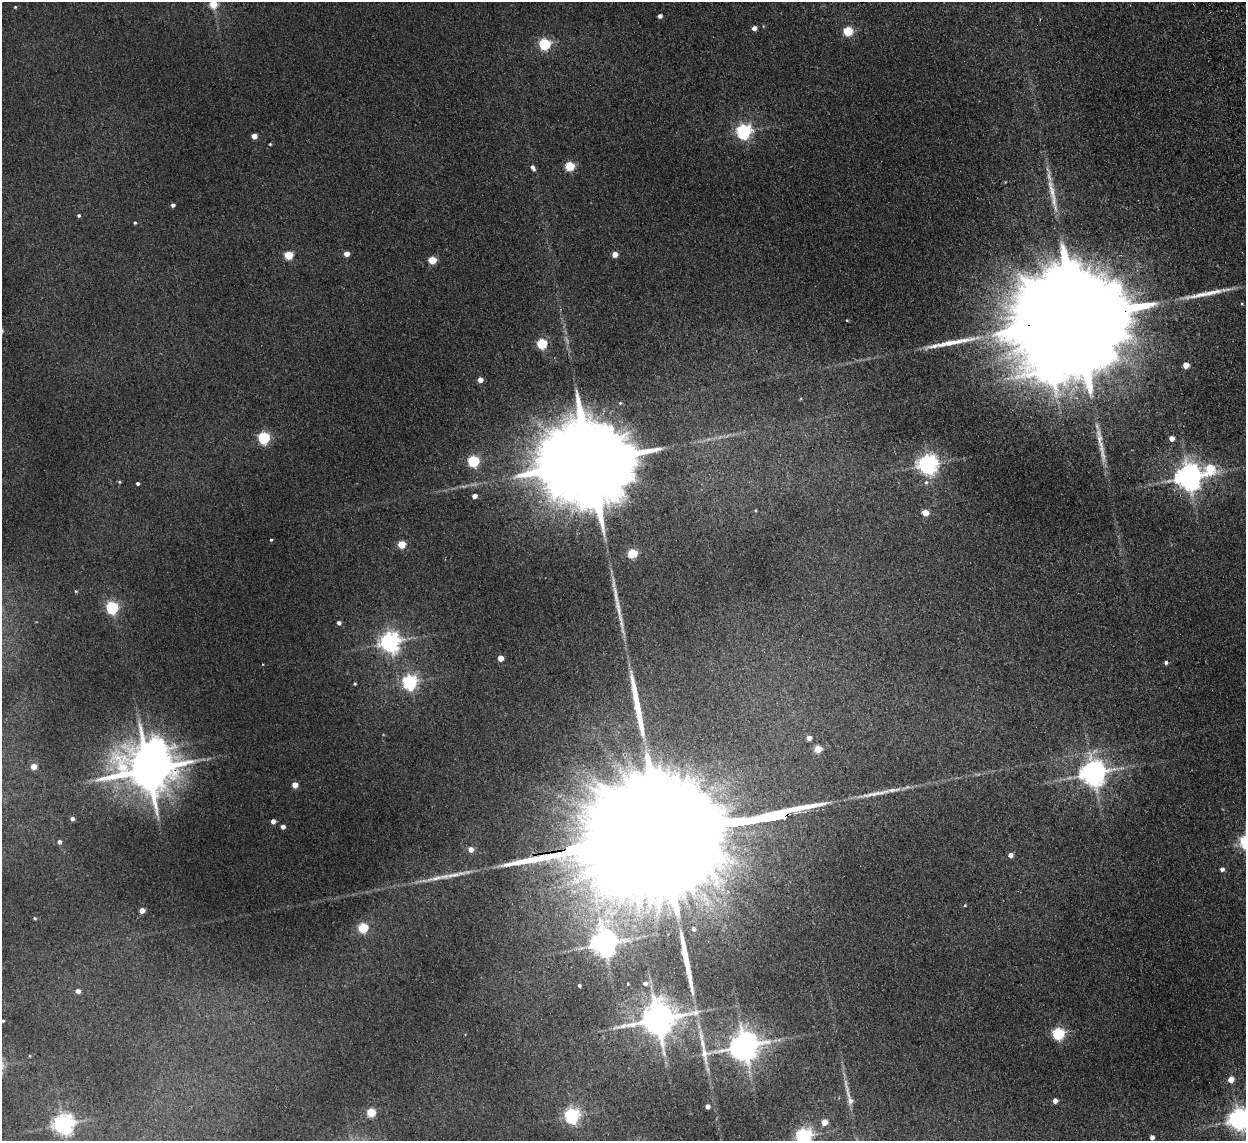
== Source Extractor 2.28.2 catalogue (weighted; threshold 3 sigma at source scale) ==
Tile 10 of 4 x 4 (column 2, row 3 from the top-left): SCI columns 1297-2540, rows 1293-2431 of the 5079 x 4977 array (HDU 1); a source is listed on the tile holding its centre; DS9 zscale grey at full resolution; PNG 1248 x 1143 px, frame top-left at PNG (2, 2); no overlay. Shown black and unused: <1% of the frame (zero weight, under 2 of 3 exposures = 3% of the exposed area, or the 3 px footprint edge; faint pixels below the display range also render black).
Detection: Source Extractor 2.28.2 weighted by HDU 2 'WHT'; one run over the whole footprint, this tile lists its part. Background 0.072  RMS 0.01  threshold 0.0452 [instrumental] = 3 sigma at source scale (4.5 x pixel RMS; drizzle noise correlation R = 1.50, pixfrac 1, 0.05/0.05 arcsec/px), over >= 5 px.
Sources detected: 94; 3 inside a brighter object's white glare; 7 long thin detections or spike segments (spike, bleed or trail) — not listed; the other 84 listed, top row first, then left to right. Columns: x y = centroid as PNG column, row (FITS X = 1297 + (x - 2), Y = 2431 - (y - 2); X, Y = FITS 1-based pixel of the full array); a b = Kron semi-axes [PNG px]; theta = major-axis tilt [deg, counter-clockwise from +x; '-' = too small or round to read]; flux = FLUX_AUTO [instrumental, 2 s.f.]
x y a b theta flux
213 4 5 5 - 28
15 7 4 4 - 0.93
660 16 4 4 - 4
754 28 4 4 - 5.8
848 31 5 5 - 57
544 44 5 5 - 120
744 131 6 6 - 300
254 136 4 4 - 13
270 144 3 3 - 0.98
570 166 5 5 - 55
533 168 8 5 -64 3.2
173 205 4 4 - 3.1
79 215 4 4 - 1.8
135 223 4 3 - 1.3
347 254 4 4 - 9.1
615 254 4 4 - 12
288 255 5 5 - 42
432 260 5 5 - 33
1075 318 73 21 8 85000
847 320 5 3 - 0.87
542 344 5 5 - 78
1186 365 4 4 - 15
480 380 4 4 - 8.7
264 438 5 5 - 130
1172 438 4 4 - 9.1
473 461 5 5 - 120
589 462 35 19 7 31000
928 464 7 7 - 660
1210 468 12 9 38 44
1188 477 8 8 - 1500
119 482 5 4 - 1.1
926 482 6 5 - 2.2
137 483 4 4 - 2.1
475 496 4 4 - 5.8
925 513 5 4 - 16
271 540 4 3 - 1.3
402 544 5 5 - 30
632 553 5 5 - 58
76 591 5 4 - 1.2
112 608 6 5 - 150
339 623 4 4 - 3.4
390 642 7 7 - 660
501 658 4 4 - 14
1166 662 4 4 - 2.5
410 682 6 6 - 250
355 684 4 4 - 1.1
809 738 4 4 - 6.7
818 749 5 5 - 25
34 766 4 4 - 13
148 770 15 11 -3 5200
1093 773 8 8 - 1300
295 785 4 4 - 13
72 819 4 4 - 3.5
273 821 4 4 - 5.8
283 827 4 4 - 5.1
665 834 167 22 9 190000
59 842 4 4 - 3.8
471 849 5 5 - 8.6
1010 855 4 4 - 5.9
1222 869 4 4 - 4.1
965 905 4 3 - 0.9
142 910 4 4 - 8.5
35 918 3 3 - 1.2
363 928 5 5 - 61
693 929 4 3 - 2.5
604 943 8 8 - 1300
645 983 5 5 - 4.3
579 985 3 3 - 1.9
78 991 4 4 - 6.5
657 1019 11 9 13 2800
3 1021 3 3 - 1.2
1058 1033 6 5 - 140
744 1046 13 9 3 1700
1231 1079 5 4 - 14
849 1096 45 6 -75 11
1055 1101 4 4 - 7.2
707 1106 4 4 - 6.1
371 1112 5 5 - 44
572 1116 6 6 - 310
1238 1119 7 7 - 760
824 1122 4 4 - 15
63 1124 7 6 - 720
804 1136 6 6 - 350
1152 1137 4 4 - 4.9
Overlapping masked pixels (flux is a lower limit): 3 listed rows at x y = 1075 318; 148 770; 665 834
Isophote crosses this tile's border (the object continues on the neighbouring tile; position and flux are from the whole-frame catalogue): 3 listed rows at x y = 213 4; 1238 1119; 804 1136